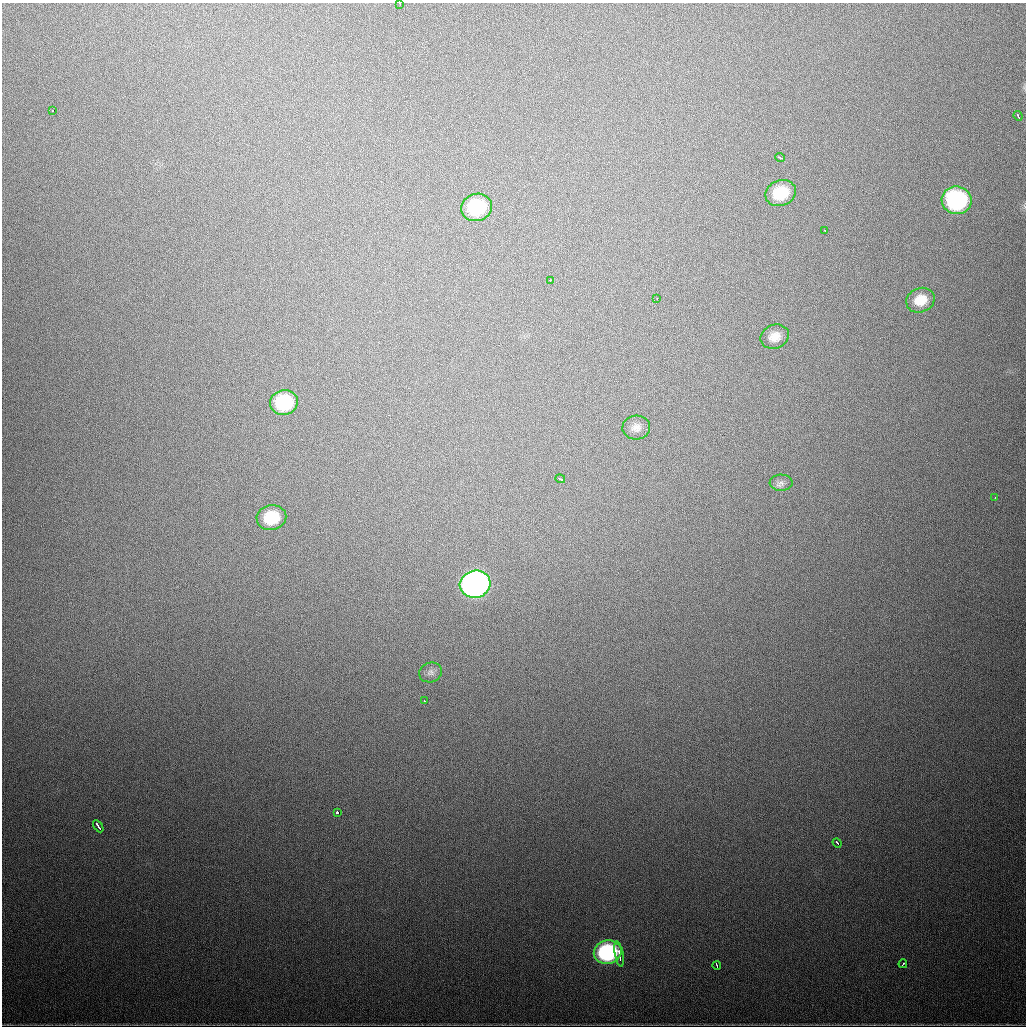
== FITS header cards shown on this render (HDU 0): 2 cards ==
NAXIS1  =                 1024
NAXIS2  =                 1024

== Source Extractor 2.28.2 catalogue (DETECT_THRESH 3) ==
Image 1024 x 1024 px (HDU 0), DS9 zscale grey, 1 PNG px = 1 image px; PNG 1028 x 1028 px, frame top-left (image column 1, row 1024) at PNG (2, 3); each listed source drawn as its Kron ellipse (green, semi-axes under 4 px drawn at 4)
Background 719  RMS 22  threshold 64.6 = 3 sigma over >= 5 px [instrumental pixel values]
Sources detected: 28; all 28 listed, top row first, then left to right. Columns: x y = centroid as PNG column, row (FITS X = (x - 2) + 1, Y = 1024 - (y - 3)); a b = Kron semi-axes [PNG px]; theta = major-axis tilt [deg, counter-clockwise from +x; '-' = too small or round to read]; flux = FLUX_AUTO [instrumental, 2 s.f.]
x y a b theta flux
400 4 2 2 - 1500
53 110 3 2 - 3600
1018 116 5 3 - 4300
780 157 5 3 - 4000
781 193 15 13 20 49000
957 200 15 14 - 190000
476 207 15 13 17 84000
825 230 3 2 - 8200
550 281 4 2 - 3000
657 298 3 2 - 4400
920 300 15 12 23 28000
775 337 14 11 22 17000
284 403 14 12 9 89000
636 427 14 12 3 11000
560 479 5 3 - 5200
781 483 11 8 -3 6700
995 497 2 2 - 2000
271 518 15 12 12 54000
475 584 15 13 15 670000
431 672 11 9 23 7500
424 701 2 2 - 6300
337 812 3 3 - 8800
98 826 7 2 -58 5200
837 843 5 2 - 4200
608 952 14 12 12 180000
619 954 12 4 -80 9200
903 964 4 2 - 3200
717 965 4 2 - 2900
At the frame edge (FLAGS 8, measured only in part): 1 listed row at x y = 400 4